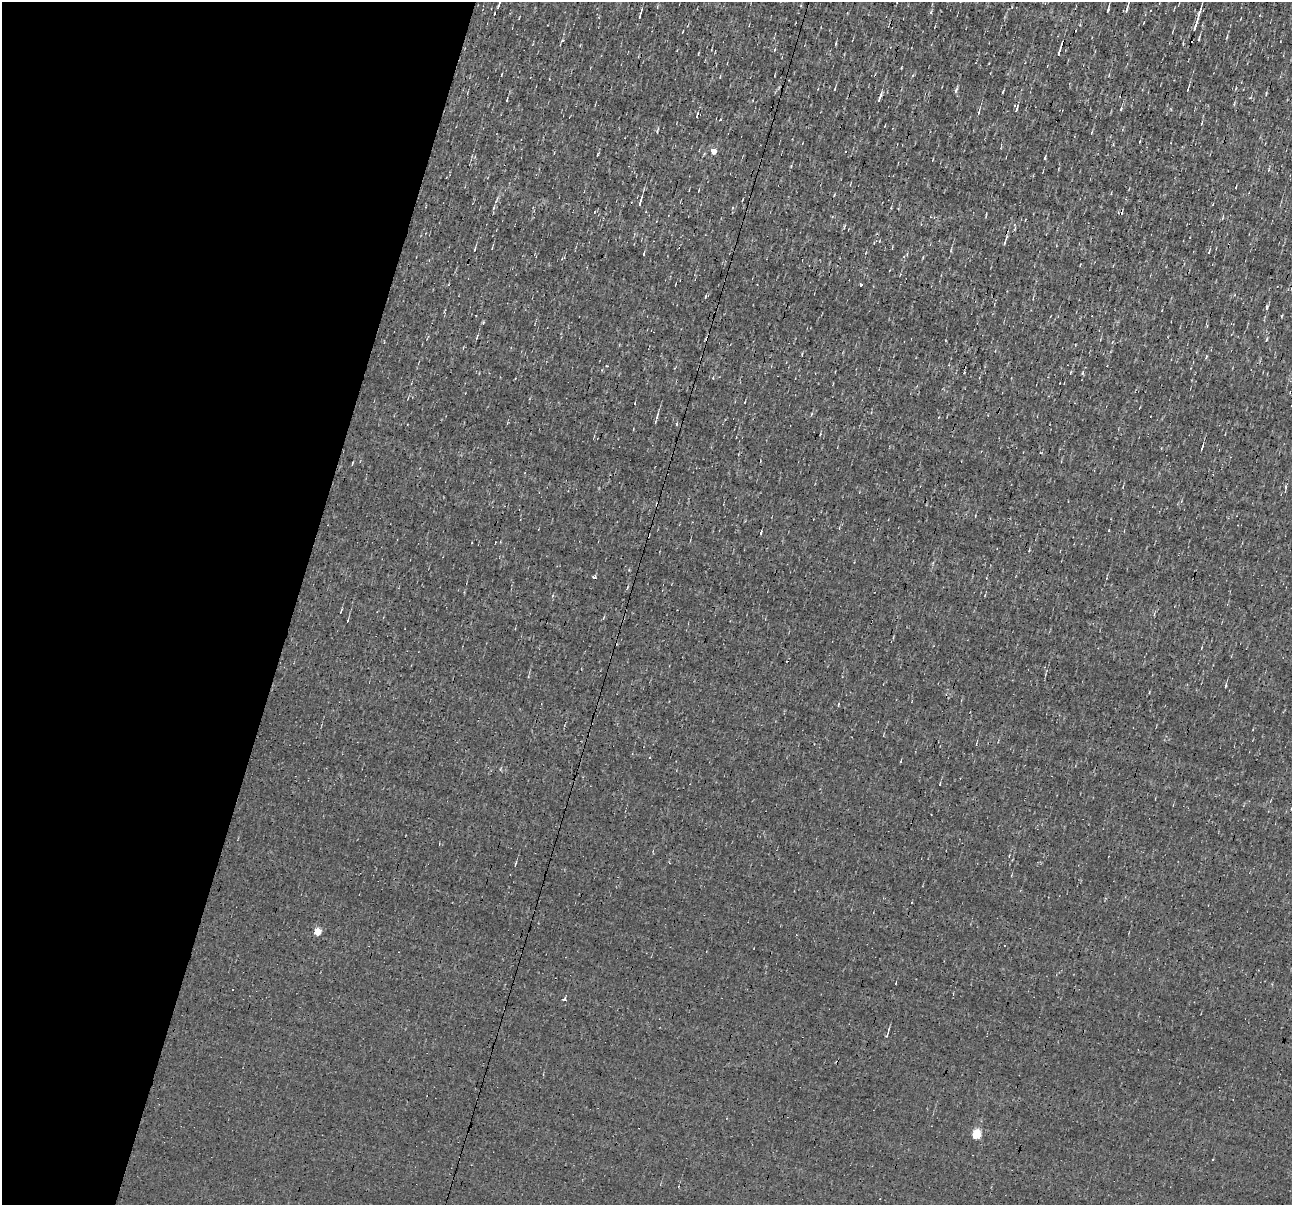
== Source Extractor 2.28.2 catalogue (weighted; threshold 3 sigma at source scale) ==
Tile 9 of 4 x 4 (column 1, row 3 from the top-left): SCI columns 1-1290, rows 1453-2655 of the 5161 x 5185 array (HDU 1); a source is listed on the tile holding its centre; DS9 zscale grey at full resolution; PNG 1294 x 1207 px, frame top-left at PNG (2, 2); no overlay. Shown black and unused: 23% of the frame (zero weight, under 3 of 4 exposures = <1% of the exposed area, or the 3 px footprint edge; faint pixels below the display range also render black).
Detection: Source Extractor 2.28.2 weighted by HDU 2 'WHT'; one run over the whole footprint, this tile lists its part. Background 8.59e-04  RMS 0.042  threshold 0.191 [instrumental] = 3 sigma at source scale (4.5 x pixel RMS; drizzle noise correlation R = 1.50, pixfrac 1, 0.05/0.05 arcsec/px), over >= 5 px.
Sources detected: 41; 3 cosmic-ray / hot-pixel residue — not listed; the other 38 listed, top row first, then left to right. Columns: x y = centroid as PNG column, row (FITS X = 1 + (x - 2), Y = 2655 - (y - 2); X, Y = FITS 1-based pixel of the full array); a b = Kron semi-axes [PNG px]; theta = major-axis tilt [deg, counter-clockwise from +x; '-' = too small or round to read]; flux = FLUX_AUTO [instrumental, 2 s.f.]
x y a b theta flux
1127 9 11 3 73 11
1108 10 6 2 70 6.2
639 16 10 3 73 9.9
1196 22 30 3 73 37
1199 38 5 2 - 5.4
835 44 6 2 71 4.2
1059 53 9 3 74 14
901 68 3 2 - 2.9
834 89 4 3 - 3.1
955 91 8 3 75 7
879 98 11 3 74 12
507 100 4 2 - 3.6
1016 109 9 4 74 9
1121 109 4 4 - 4.1
978 112 6 3 78 6.7
713 151 4 4 - 53
1045 158 4 2 - 4.9
640 202 11 3 73 12
1005 242 6 2 75 4.9
474 249 7 2 74 4.5
951 250 5 3 - 3.9
1209 252 5 3 - 3.6
644 254 4 2 - 4
564 258 4 3 - 3.9
861 285 3 3 - 93
1267 307 5 3 - 4.8
477 337 6 3 71 4.6
657 417 7 3 66 6.9
1202 448 7 2 78 7.2
594 577 5 4 - 6.4
1226 686 5 3 - 4.1
650 757 3 3 - 13
515 864 8 2 76 4.5
318 932 5 4 - 100
232 990 3 3 - 26
565 1000 3 3 - 18
887 1035 6 3 71 5.1
976 1134 5 4 - 200
Unlisted compact peaks at least as high as the median listed source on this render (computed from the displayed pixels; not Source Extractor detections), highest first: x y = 1082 373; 931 12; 761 533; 657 131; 483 322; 1267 339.